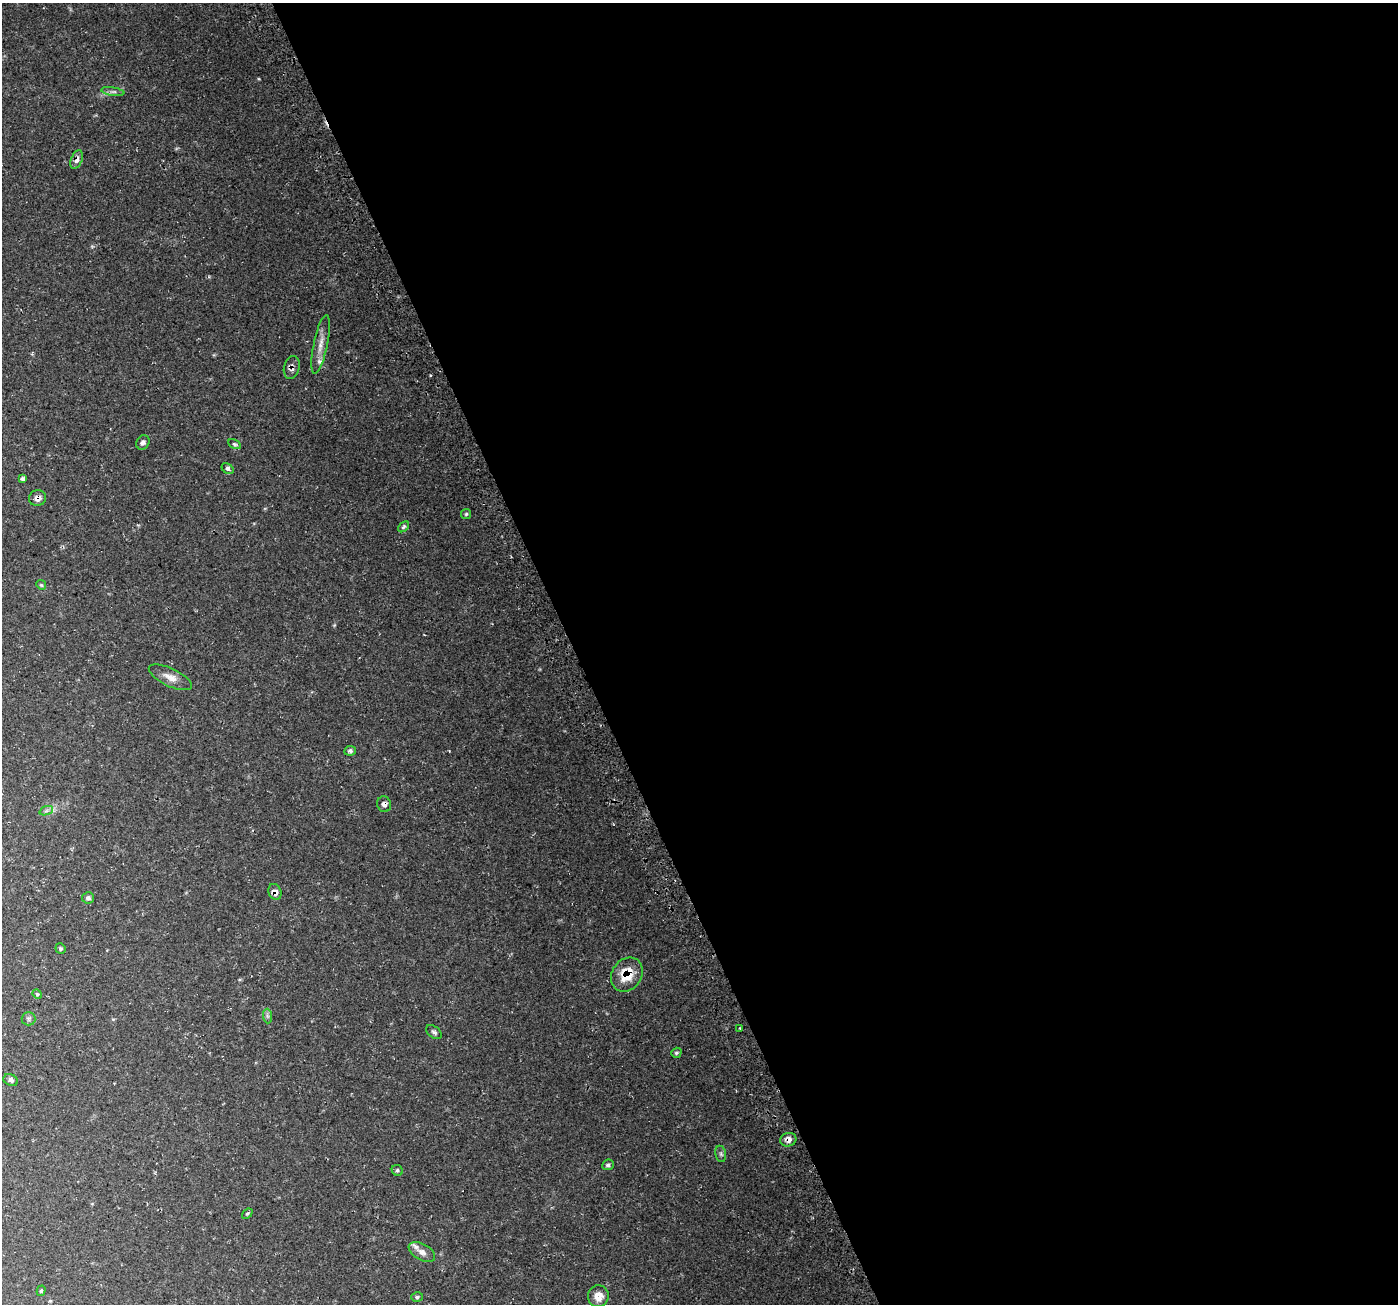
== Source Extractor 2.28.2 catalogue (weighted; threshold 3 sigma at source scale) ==
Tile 8 of 4 x 4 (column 4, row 2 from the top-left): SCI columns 4218-5613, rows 2705-4006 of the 5650 x 5462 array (HDU 1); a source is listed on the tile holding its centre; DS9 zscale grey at full resolution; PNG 1400 x 1306 px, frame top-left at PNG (2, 3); each listed source drawn as its Kron ellipse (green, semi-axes under 4 px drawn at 4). Shown black and unused: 59% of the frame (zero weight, under 3 of 4 exposures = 3% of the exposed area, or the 3 px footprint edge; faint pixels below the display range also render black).
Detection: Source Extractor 2.28.2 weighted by HDU 2 'WHT'; one run over the whole footprint, this tile lists its part. Background 0.0496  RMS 0.0043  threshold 0.0195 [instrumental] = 3 sigma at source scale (4.5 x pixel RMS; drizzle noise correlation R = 1.50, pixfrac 1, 0.0396/0.0396 arcsec/px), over >= 5 px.
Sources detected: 38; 2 inside a brighter listed object's ellipse — not listed separately; the other 36 listed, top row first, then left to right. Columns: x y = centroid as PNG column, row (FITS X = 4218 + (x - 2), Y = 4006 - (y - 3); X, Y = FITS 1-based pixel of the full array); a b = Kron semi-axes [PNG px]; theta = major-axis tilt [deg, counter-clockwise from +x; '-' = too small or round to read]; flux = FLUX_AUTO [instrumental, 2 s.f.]
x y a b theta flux
113 92 12 4 -9 1.3
77 160 10 5 69 2.1
321 344 30 7 78 4.5
292 367 11 7 76 2
143 442 7 6 - 1.3
234 444 7 4 -26 0.66
228 469 6 4 -37 0.97
22 479 4 4 - 0.95
37 498 9 7 15 2.4
466 514 5 5 - 0.57
403 527 6 4 41 0.73
41 585 5 4 - 0.54
170 677 23 9 -25 4.2
350 751 6 4 8 0.98
384 804 8 7 - 1.9
46 811 7 4 19 0.93
275 892 8 6 -68 2.2
88 898 6 6 - 1.2
60 948 5 5 - 0.71
627 975 18 14 55 10
37 994 5 4 - 0.49
267 1016 7 4 -89 0.86
29 1019 7 6 - 0.92
740 1028 3 2 - 0.35
434 1032 9 5 -39 1
676 1053 5 4 - 0.75
11 1080 7 5 -26 1.4
788 1140 8 6 15 2.1
721 1154 8 5 -81 0.9
608 1165 6 5 - 1
397 1170 6 5 - 0.74
247 1214 6 4 39 0.57
422 1252 14 8 -30 2.6
41 1291 5 4 - 0.63
598 1296 11 10 - 5.1
417 1297 6 5 - 0.79
Overlapping masked pixels (flux is a lower limit): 7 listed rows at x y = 77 160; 292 367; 37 498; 384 804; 275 892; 627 975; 788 1140